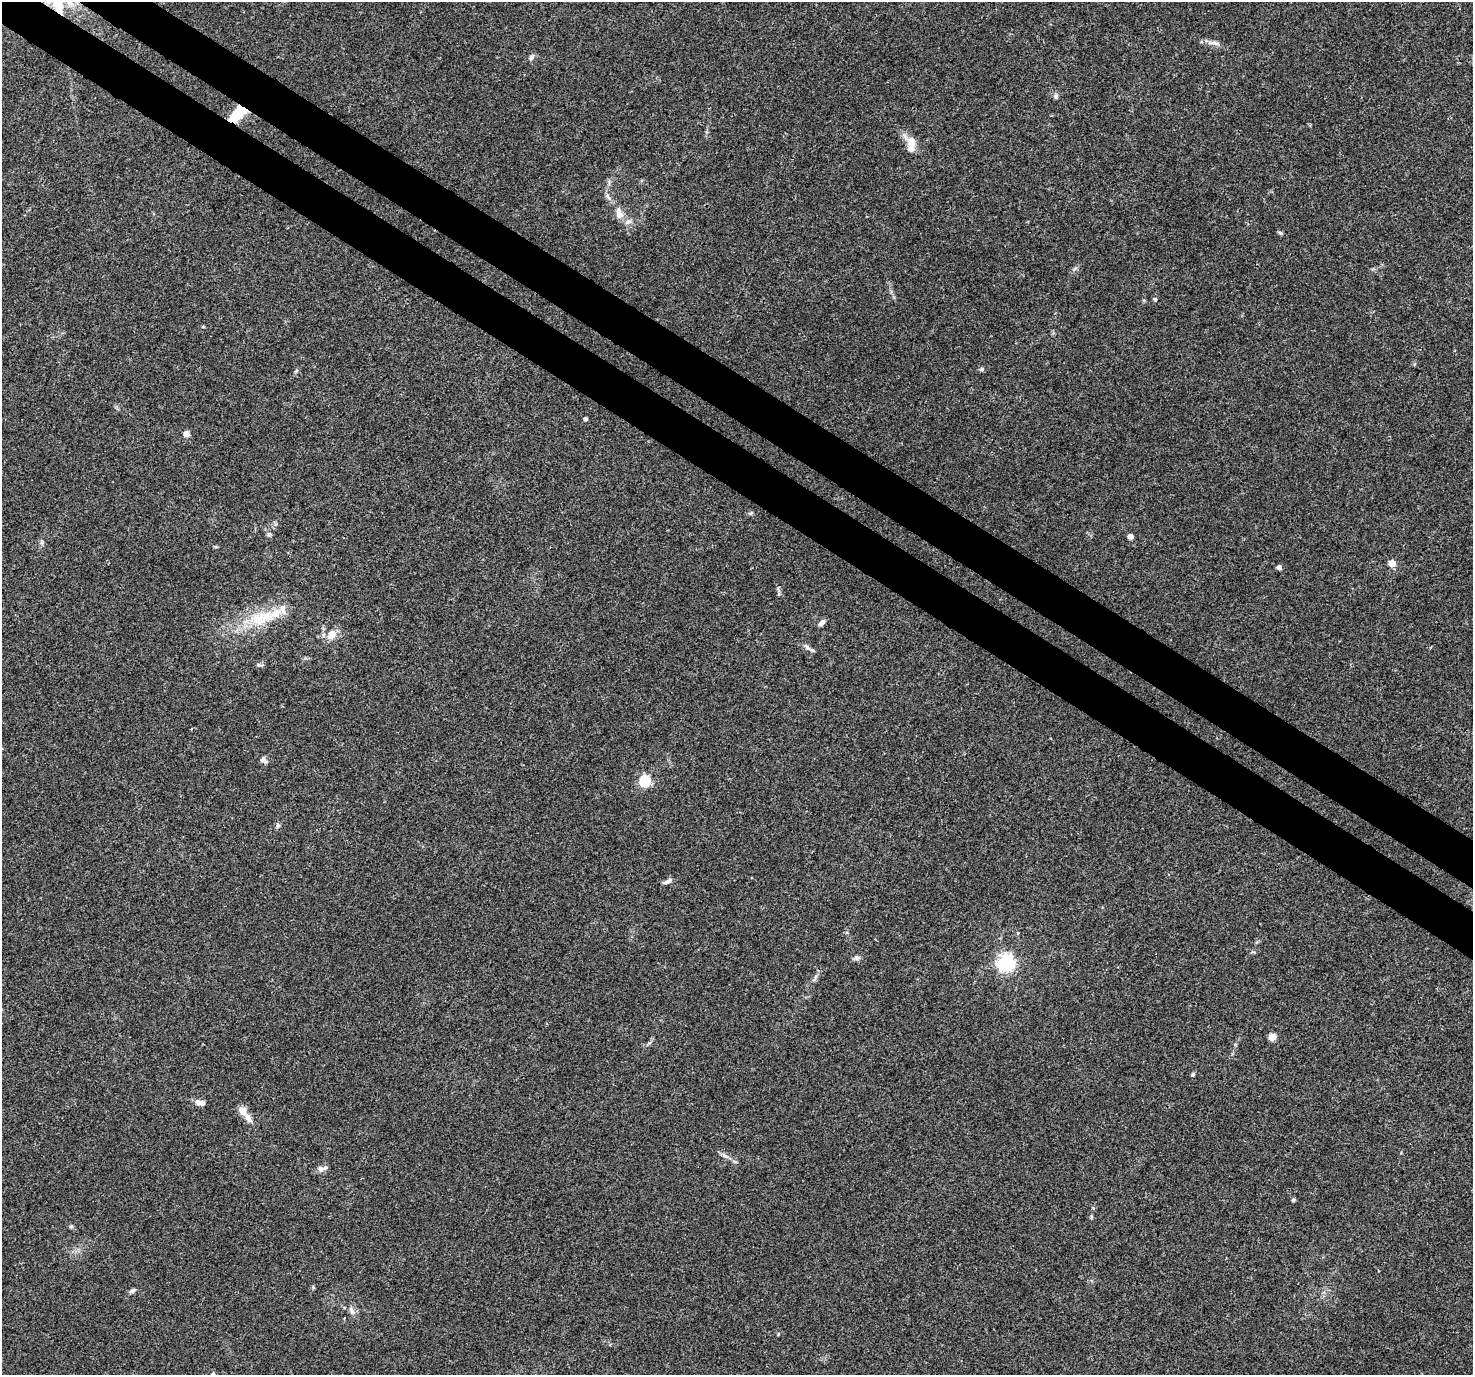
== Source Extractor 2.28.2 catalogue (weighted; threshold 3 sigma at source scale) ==
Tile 11 of 4 x 4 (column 3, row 3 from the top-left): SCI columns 2975-4445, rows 1608-2980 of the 5958 x 6028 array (HDU 1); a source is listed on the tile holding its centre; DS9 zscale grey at full resolution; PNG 1475 x 1377 px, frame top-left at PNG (2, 2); no overlay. Shown black and unused: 7% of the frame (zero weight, under 3 of 4 exposures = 5% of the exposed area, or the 3 px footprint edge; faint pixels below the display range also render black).
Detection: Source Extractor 2.28.2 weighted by HDU 2 'WHT'; one run over the whole footprint, this tile lists its part. Background 0.016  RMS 0.0026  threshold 0.0118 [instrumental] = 3 sigma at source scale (4.5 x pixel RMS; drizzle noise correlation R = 1.50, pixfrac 1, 0.0396/0.0396 arcsec/px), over >= 5 px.
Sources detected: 46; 3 inside a brighter listed object's ellipse — not listed separately; the other 43 listed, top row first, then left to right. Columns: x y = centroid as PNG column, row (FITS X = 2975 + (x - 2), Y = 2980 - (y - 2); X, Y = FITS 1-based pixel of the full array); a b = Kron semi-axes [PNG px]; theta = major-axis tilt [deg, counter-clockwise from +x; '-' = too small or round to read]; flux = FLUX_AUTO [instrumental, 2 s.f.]
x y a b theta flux
1214 43 19 5 -10 1.4
531 58 8 6 35 0.78
1056 96 8 5 -89 0.6
238 113 19 9 44 9.3
910 143 17 14 -81 3
619 213 18 11 -71 2.8
1280 233 6 5 - 0.41
1155 299 5 4 - 0.37
203 327 5 3 - 0.26
982 369 7 5 18 0.49
296 371 6 4 19 0.32
585 419 4 4 - 0.64
186 434 4 4 - 2.8
750 513 7 4 33 0.37
269 534 6 4 41 0.45
1130 536 4 4 - 1.7
42 542 6 5 - 0.46
216 547 6 3 -18 0.28
1392 563 5 5 - 4.9
1279 567 4 4 - 1.2
259 618 25 22 4 9.2
822 623 9 5 43 0.99
331 635 12 10 51 2.9
807 647 11 6 -49 1
259 665 6 4 -18 0.43
263 760 11 7 -35 0.85
644 781 6 5 - 24
278 826 7 5 68 0.53
668 881 12 5 23 0.96
857 958 8 7 - 0.76
1006 962 7 7 - 74
1272 1037 5 5 - 5.2
1193 1074 6 4 54 0.36
201 1103 12 6 -7 1.6
242 1110 12 9 -48 2
725 1156 10 5 -27 0.87
321 1169 9 8 - 1.1
1293 1200 5 4 - 0.41
71 1226 6 4 1 0.36
313 1287 6 3 -72 0.26
132 1291 9 5 26 0.65
352 1311 13 5 -68 0.97
213 1374 4 4 - 0.51
Overlapping masked pixels (flux is a lower limit): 1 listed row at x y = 238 113
Isophote crosses this tile's border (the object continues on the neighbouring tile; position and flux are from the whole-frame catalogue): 1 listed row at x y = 213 1374